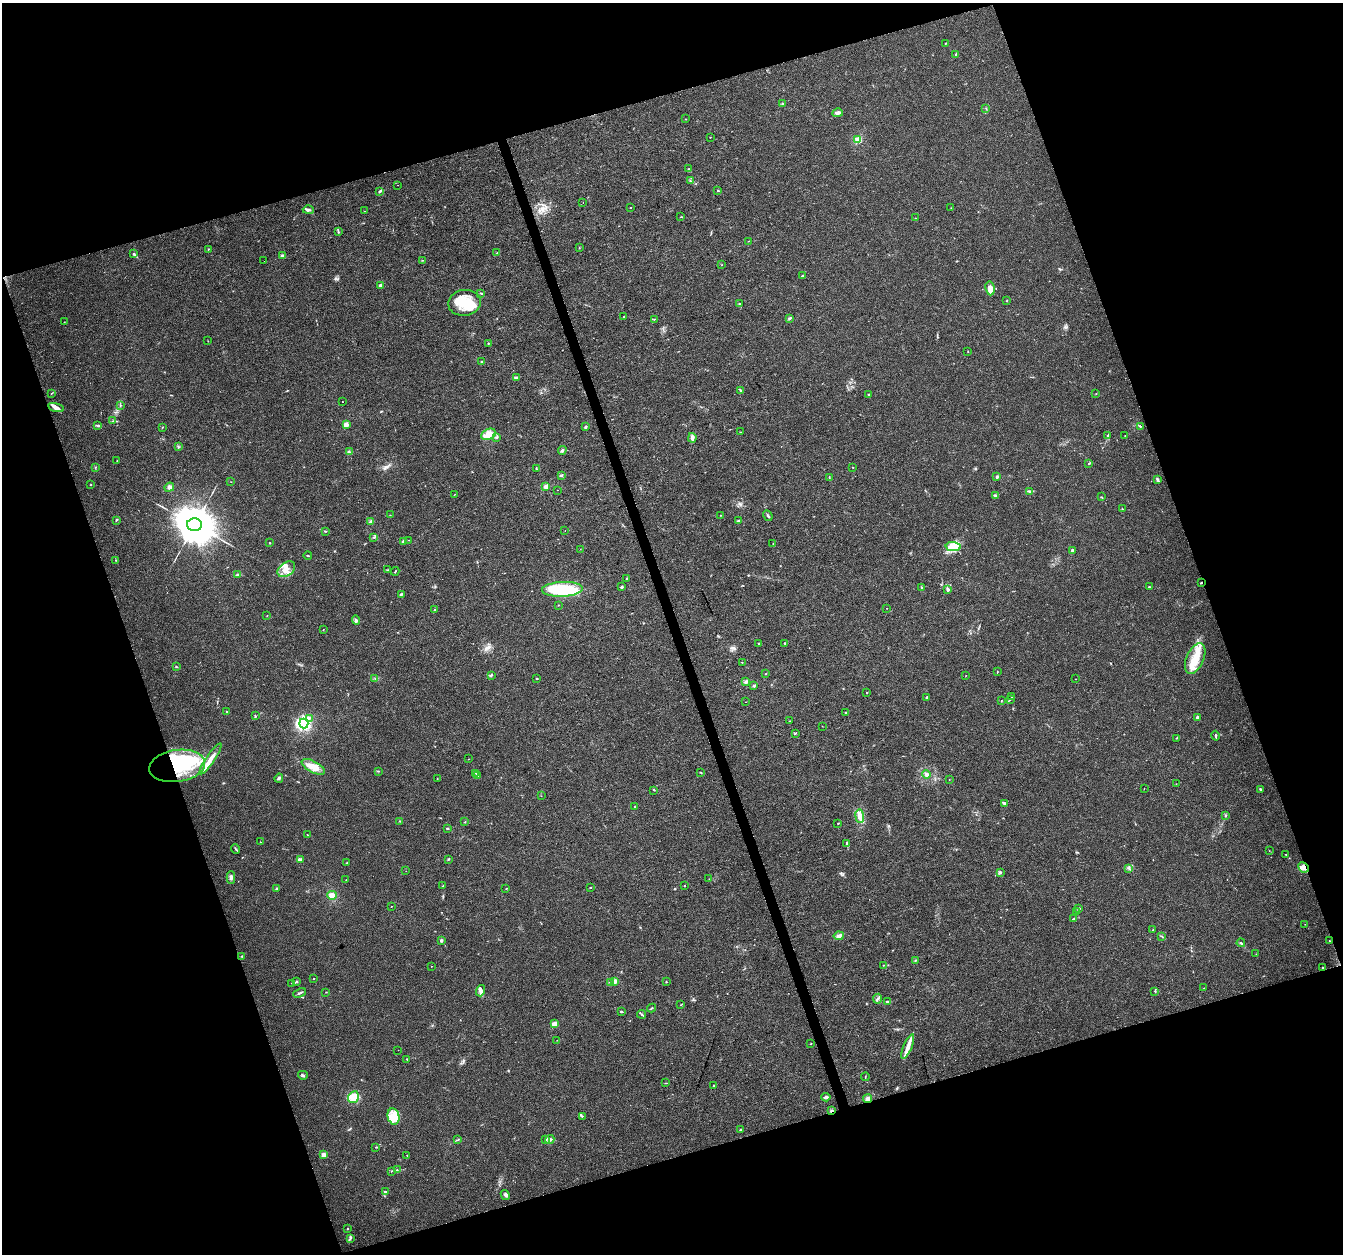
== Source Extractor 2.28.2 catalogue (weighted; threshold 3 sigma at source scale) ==
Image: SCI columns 1-5362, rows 63-5069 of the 5363 x 5188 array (HDU 1 of 3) = the unmasked area's bounding box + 8 px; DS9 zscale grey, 4 x 4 block average (1 PNG px = mean of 4 x 4 image px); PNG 1345 x 1256 px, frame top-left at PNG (2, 3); each listed source drawn as its Kron ellipse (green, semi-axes under 4 px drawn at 4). Shown black and unused: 38% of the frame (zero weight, under 3 of 4 exposures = <1% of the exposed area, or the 3 px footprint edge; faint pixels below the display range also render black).
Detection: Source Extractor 2.28.2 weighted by HDU 2 'WHT'. Background 0.0182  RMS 0.0028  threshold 0.0128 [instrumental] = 3 sigma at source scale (4.5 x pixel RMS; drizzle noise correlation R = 1.50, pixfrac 1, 0.0396/0.0396 arcsec/px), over >= 5 px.
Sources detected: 308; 8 inside a brighter object's white glare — neither listed nor drawn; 9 coinciding with a brighter row at this scale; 26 inside a brighter listed object's ellipse — not listed separately; the other 265 listed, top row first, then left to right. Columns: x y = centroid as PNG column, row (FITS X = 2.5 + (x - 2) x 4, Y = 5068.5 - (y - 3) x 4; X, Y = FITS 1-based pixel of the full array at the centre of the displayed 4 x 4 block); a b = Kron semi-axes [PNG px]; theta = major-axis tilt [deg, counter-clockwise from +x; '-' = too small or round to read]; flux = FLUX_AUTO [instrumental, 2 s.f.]
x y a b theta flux
945 43 3 2 - 0.95
956 54 2 2 - 1.1
783 104 3 2 - 2.3
986 108 3 2 - 0.95
838 113 5 4 - 4.3
685 119 2 2 - 0.59
710 137 2 2 - 1.1
858 140 2 2 - 75
688 169 2 2 - 0.59
690 181 3 2 - 1.4
398 185 2 2 - 0.28
718 190 3 2 - 1.4
380 191 3 2 - 2.9
583 203 2 2 - 0.39
630 208 2 2 - 0.67
951 208 2 2 - 0.36
308 210 5 3 - 4.4
365 211 2 2 - 0.32
681 217 2 2 - 0.92
915 218 2 2 - 0.68
338 232 3 2 - 1.3
748 241 2 2 - 0.9
579 248 2 2 - 0.46
208 249 2 2 - 0.8
497 253 2 2 - 0.77
134 254 4 2 - 2.1
282 256 2 2 - 19
422 260 3 2 - 0.74
264 261 2 2 - 0.3
722 265 2 2 - 0.45
802 276 2 2 - 2.8
381 285 4 3 - 4.5
990 288 7 4 -82 18
481 293 4 2 - 1.3
1007 301 2 2 - 0.75
465 303 16 13 9 45
739 303 2 2 - 1.3
624 317 2 2 - 1.3
790 318 4 2 - 2.1
654 319 3 2 - 1.4
64 322 2 2 - 0.77
208 341 2 2 - 0.53
488 343 2 2 - 0.93
968 352 2 2 - 0.51
481 362 2 2 - 1.2
516 378 2 2 - 3.4
740 390 3 2 - 1.5
51 393 2 2 - 0.84
868 394 2 2 - 6.2
1096 394 2 2 - 0.44
342 402 2 2 - 2.1
120 405 3 2 - 0.93
56 408 8 4 -15 7.9
113 421 2 2 - 0.66
346 424 2 2 - 35
98 426 4 3 - 2.4
1140 426 3 2 - 1.4
162 427 2 2 - 0.79
586 427 3 2 - 3.3
740 432 2 2 - 0.54
488 434 7 5 26 22
1108 435 3 2 - 1.8
1125 436 2 2 - 0.85
496 437 4 2 - 1.7
692 438 5 3 - 4.8
178 446 3 2 - 1.2
562 450 4 2 - 3.3
349 452 3 2 - 2.1
117 461 2 2 - 0.49
1089 464 2 2 - 0.77
96 467 2 2 - 0.6
853 467 2 2 - 1.8
537 469 2 2 - 0.67
562 475 3 2 - 1.8
829 477 3 2 - 1.1
997 477 2 2 - 14
1158 480 3 2 - 2.2
231 482 2 2 - 0.53
91 484 3 2 - 0.67
169 487 5 4 - 7.1
546 487 2 2 - 41
558 490 2 2 - 0.76
1030 491 4 2 - 2.4
455 494 2 2 - 0.6
996 496 4 2 - 2.6
1101 497 3 2 - 0.96
1122 509 2 2 - 1.4
390 515 2 2 - 0.81
720 515 2 2 - 0.68
768 516 5 2 - 2.9
116 520 4 2 - 1.6
738 521 4 2 - 1.4
371 522 2 2 - 27
194 525 7 6 - 10000
326 531 2 2 - 1.1
565 531 2 2 - 0.41
374 537 2 2 - 1.1
409 540 2 2 - 0.36
404 541 4 3 - 3.5
270 543 2 2 - 1.1
773 543 2 2 - 0.49
953 547 7 4 -1 14
580 549 2 2 - 0.45
1072 551 4 2 - 2.9
308 556 4 2 - 1.2
116 560 2 2 - 0.67
286 569 10 6 36 16
388 570 2 2 - 1.1
395 571 4 2 - 1.2
238 575 4 3 - 2.8
627 578 2 2 - 1.1
1201 583 2 2 - 1.5
622 587 2 2 - 9.2
921 587 2 2 - 1.2
1149 587 2 2 - 3.5
562 589 20 7 3 100
948 589 4 2 - 2.2
401 594 3 3 - 1.6
558 605 2 2 - 0.65
886 608 2 2 - 0.43
435 610 3 2 - 0.89
267 616 2 2 - 0.66
356 620 5 3 - 3.1
323 629 2 2 - 0.41
785 643 3 2 - 0.79
759 644 2 2 - 12
1195 658 16 8 66 35
742 662 2 2 - 0.71
176 666 2 2 - 1.2
997 672 3 2 - 0.97
766 674 2 2 - 0.67
491 675 3 2 - 1.7
966 675 2 2 - 0.42
375 678 2 2 - 1
537 678 2 2 - 0.7
1075 679 2 2 - 0.77
746 682 4 2 - 3.8
754 686 3 3 - 2.8
867 692 2 2 - 1.9
927 697 2 2 - 2.8
1011 697 2 2 - 0.78
1010 699 2 2 - 1.6
1001 701 3 2 - 0.79
746 702 2 2 - 0.36
227 712 2 2 - 1.1
846 712 2 2 - 1.1
255 716 4 2 - 1.5
1197 717 3 2 - 4.8
309 718 3 3 - 2.5
789 721 2 2 - 0.34
304 723 5 4 - 210
822 726 2 2 - 0.37
795 733 3 2 - 0.93
1216 736 5 2 - 2.3
1176 738 2 2 - 0.91
210 759 18 3 56 16
468 759 2 2 - 0.74
177 766 28 16 8 160
313 767 13 5 -28 26
378 771 3 2 - 0.92
701 772 3 2 - 1
476 773 2 2 - 1
477 775 2 2 - 1.1
926 775 4 3 - 5.6
279 778 5 2 - 3.3
437 779 2 2 - 0.53
949 780 2 2 - 0.34
1176 784 2 2 - 0.3
1144 788 2 2 - 0.35
1260 789 3 3 - 2.1
654 790 3 2 - 0.75
541 796 2 2 - 0.33
1004 803 4 2 - 1.9
635 806 2 2 - 1.2
860 816 7 4 -83 9.7
1225 816 3 2 - 1.3
400 821 2 2 - 0.63
465 822 2 2 - 0.73
838 823 2 2 - 1
447 828 2 2 - 1.7
307 835 2 2 - 0.75
260 842 2 2 - 0.72
847 843 3 2 - 3
236 849 5 2 - 1.9
1269 851 2 2 - 0.43
1286 854 2 2 - 0.6
300 859 4 3 - 3.4
448 859 2 2 - 0.79
347 863 3 2 - 1.7
1304 867 5 5 - 8.1
1129 868 2 2 - 1.1
406 871 2 2 - 0.35
1001 872 3 2 - 1.6
231 878 6 3 90 4
709 879 2 2 - 0.57
346 880 2 2 - 0.57
443 886 2 2 - 0.8
684 886 2 2 - 0.66
590 887 2 2 - 3
276 889 3 2 - 1.5
506 889 2 2 - 0.52
332 895 5 4 - 8.5
391 907 2 2 - 0.46
1078 908 3 2 - 3.5
1077 911 3 2 - 0.96
1074 919 4 2 - 2.4
1305 924 2 2 - 0.5
1152 930 2 2 - 0.67
839 936 5 3 - 5.4
1161 936 3 2 - 1
441 941 2 2 - 13
1329 941 2 2 - 0.6
1241 943 4 2 - 1.9
1256 954 2 2 - 0.36
242 956 2 2 - 1.5
915 960 3 2 - 1.2
884 965 3 2 - 0.82
431 966 2 2 - 0.47
1322 967 2 2 - 2.5
314 978 2 2 - 1.3
615 981 2 2 - 39
297 982 2 2 - 1.2
610 982 2 2 - 1.1
666 982 2 2 - 0.87
292 983 2 2 - 0.72
1204 988 2 2 - 0.56
481 991 6 4 73 5.3
1155 991 2 2 - 0.49
326 992 2 2 - 0.73
300 993 7 2 22 3.6
877 999 5 2 - 2.6
887 1001 4 2 - 1.2
681 1005 2 2 - 0.52
652 1008 4 2 - 1.5
621 1012 3 2 - 2.2
642 1014 4 2 - 2.5
554 1024 4 4 - 8.4
557 1040 2 2 - 0.33
811 1044 2 2 - 0.77
908 1047 13 3 68 12
398 1050 2 2 - 0.26
407 1059 3 2 - 1.1
303 1075 5 2 - 2.6
865 1077 4 2 - 1.1
666 1083 2 2 - 0.68
713 1086 2 2 - 0.81
353 1097 6 5 - 14
826 1097 4 2 - 3.9
868 1099 4 3 - 5.4
832 1111 3 2 - 1.6
394 1116 8 6 -78 16
582 1116 2 2 - 1.3
741 1130 3 2 - 1.6
550 1139 4 3 - 4.5
458 1140 2 2 - 0.8
545 1140 4 2 - 2.5
376 1147 2 2 - 0.63
324 1154 2 2 - 33
407 1155 2 2 - 0.55
397 1169 2 2 - 0.68
391 1171 2 2 - 0.49
385 1191 2 2 - 0.97
505 1195 5 3 - 3.1
348 1229 3 2 - 1
350 1238 3 2 - 2.2
Overlapping masked pixels (flux is a lower limit): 4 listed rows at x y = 1201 583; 177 766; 1304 867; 832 1111
Diffuse or blended objects may show on this block-average render without a row.